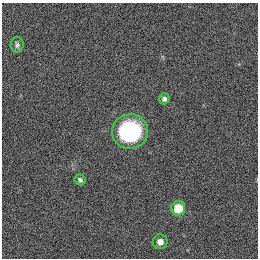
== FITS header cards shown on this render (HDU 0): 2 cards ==
NAXIS1  =                  256
NAXIS2  =                  256

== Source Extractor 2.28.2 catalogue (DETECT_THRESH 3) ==
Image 256 x 256 px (HDU 0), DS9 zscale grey, 1 PNG px = 1 image px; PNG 260 x 260 px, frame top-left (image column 1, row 256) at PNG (2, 3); each listed source drawn as its Kron ellipse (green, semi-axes under 4 px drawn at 4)
Background 1120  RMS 5.2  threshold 15.5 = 3 sigma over >= 5 px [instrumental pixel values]
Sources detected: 6; all 6 listed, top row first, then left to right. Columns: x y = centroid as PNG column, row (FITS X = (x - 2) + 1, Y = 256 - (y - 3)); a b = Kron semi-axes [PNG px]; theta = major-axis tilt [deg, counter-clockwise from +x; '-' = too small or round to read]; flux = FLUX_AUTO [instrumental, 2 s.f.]
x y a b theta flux
17 45 8 6 84 990
164 99 5 5 - 1100
130 131 18 17 - 26000
80 180 6 5 - 930
178 208 7 7 - 8300
160 242 7 7 - 2900